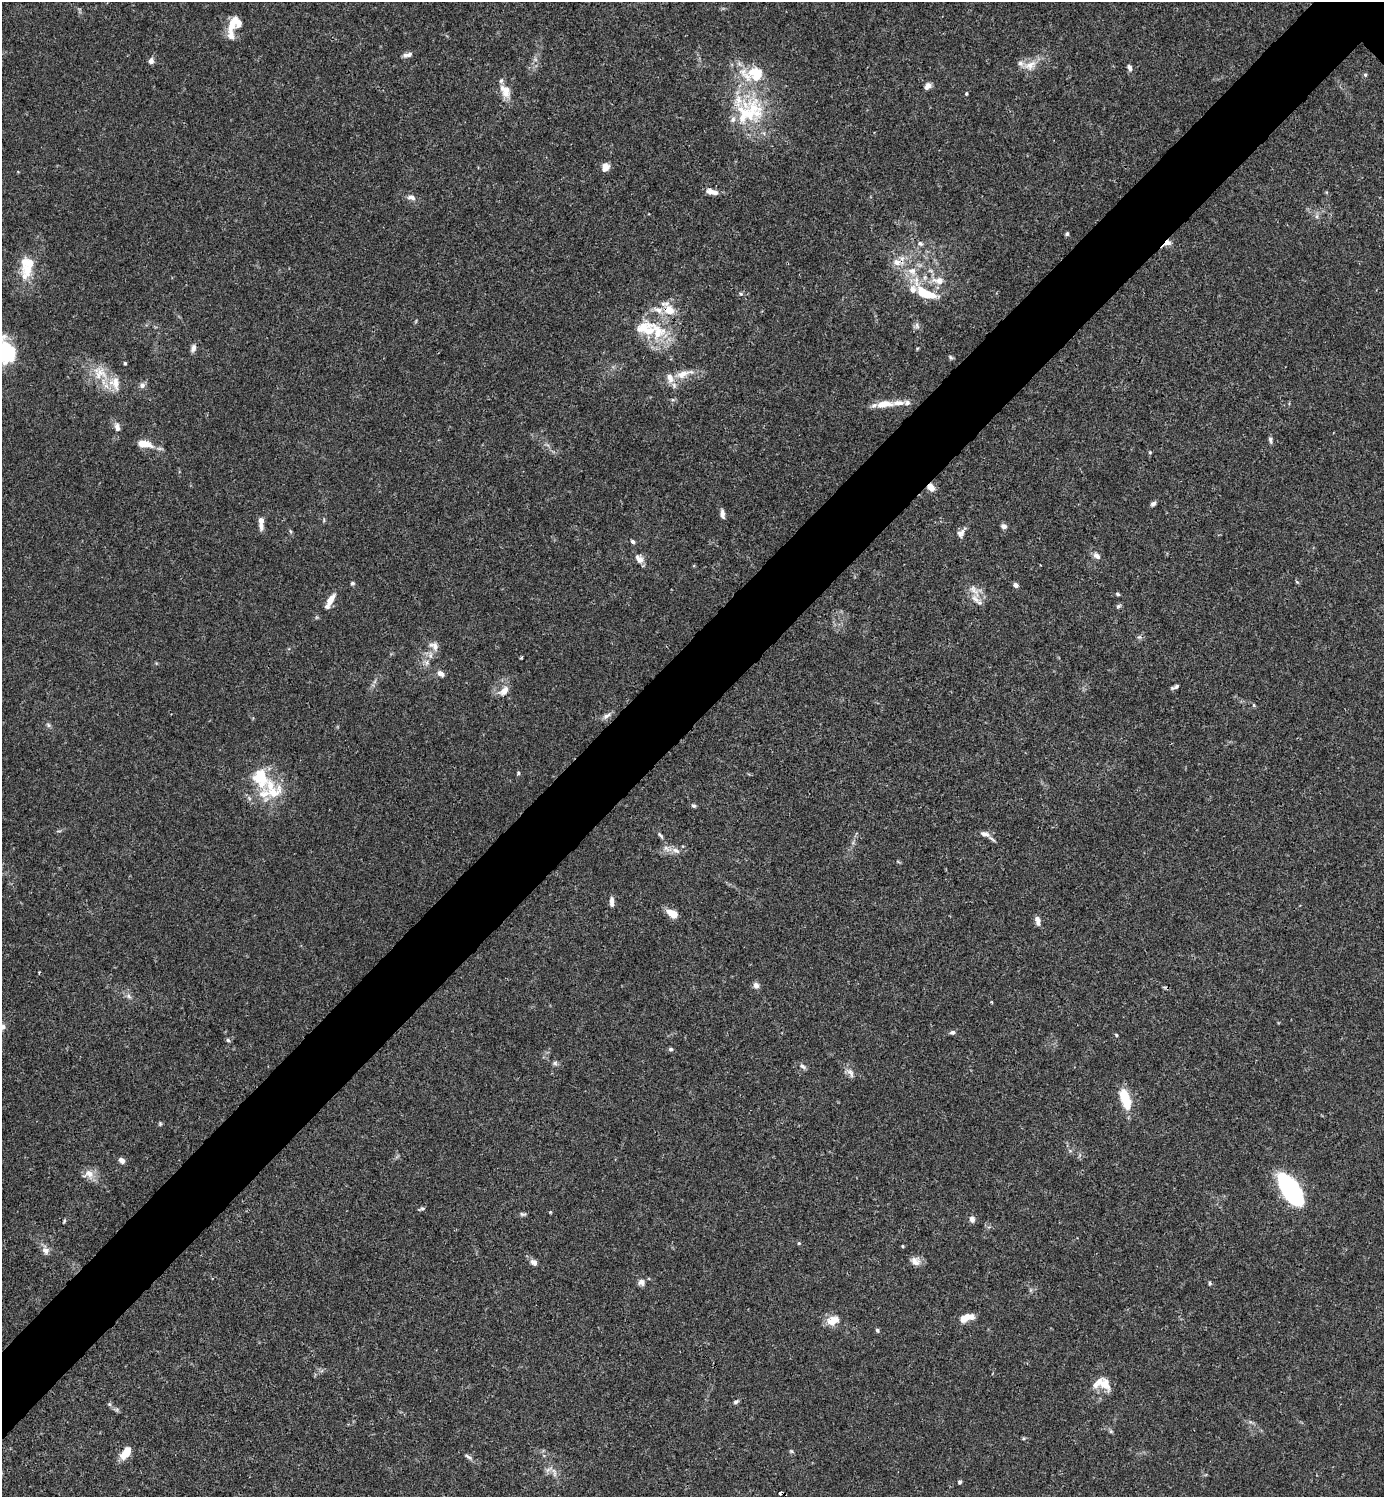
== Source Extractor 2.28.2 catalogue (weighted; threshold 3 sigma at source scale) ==
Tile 7 of 4 x 4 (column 3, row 2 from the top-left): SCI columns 3062-4443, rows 2989-4483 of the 5981 x 5982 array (HDU 1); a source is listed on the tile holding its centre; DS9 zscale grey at full resolution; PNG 1386 x 1499 px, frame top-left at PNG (2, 2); no overlay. Shown black and unused: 6% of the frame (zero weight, under 3 of 4 exposures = <1% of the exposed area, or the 3 px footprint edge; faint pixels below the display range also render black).
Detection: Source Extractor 2.28.2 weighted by HDU 2 'WHT'; one run over the whole footprint, this tile lists its part. Background 0.0153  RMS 0.0022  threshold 0.0098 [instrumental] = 3 sigma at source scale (4.5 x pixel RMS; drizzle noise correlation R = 1.50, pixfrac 1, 0.05/0.05 arcsec/px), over >= 5 px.
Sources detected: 139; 2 inside a brighter object's white glare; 2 cosmic-ray / hot-pixel residue — not listed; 25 inside a brighter listed object's ellipse — not listed separately; the other 110 listed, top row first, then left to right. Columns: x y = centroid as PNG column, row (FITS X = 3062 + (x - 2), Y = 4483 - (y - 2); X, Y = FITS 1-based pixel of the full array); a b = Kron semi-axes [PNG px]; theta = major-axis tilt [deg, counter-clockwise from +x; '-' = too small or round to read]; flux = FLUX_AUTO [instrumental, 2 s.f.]
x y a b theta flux
232 23 21 9 64 2.8
408 55 13 5 14 0.8
151 61 6 5 - 0.96
1030 65 19 10 30 2.5
1129 67 8 5 -60 0.69
1365 75 5 4 - 0.3
756 77 29 15 -54 6.7
928 86 8 5 41 1.2
506 90 16 11 -64 2.9
966 94 4 3 - 0.26
753 108 33 26 -67 13
606 167 8 7 - 1.7
712 192 14 6 -11 1.6
411 197 12 6 -12 0.93
1067 234 5 4 - 0.41
920 243 7 6 - 0.53
1167 243 9 6 35 1.5
897 262 10 9 - 1.8
27 270 20 17 -54 4
912 271 12 10 -18 2.3
939 281 16 10 -6 2.3
924 293 22 11 -27 5.6
741 294 5 4 - 0.3
669 310 12 10 -46 3.6
917 326 9 6 -73 0.67
657 331 36 20 -50 9.9
193 348 9 6 70 0.87
3 351 17 10 67 6.6
950 357 6 5 - 0.39
125 363 4 3 - 0.34
100 373 20 17 46 4.4
682 374 18 9 20 2.7
115 383 21 15 -75 3.5
142 385 8 7 - 0.77
884 404 25 9 7 3.4
117 427 9 6 -80 1.1
1270 440 8 5 -82 0.51
144 444 18 7 -11 3.1
1150 452 4 4 - 0.23
931 487 9 7 -51 1.5
1153 504 7 5 34 0.56
722 514 11 5 -84 0.94
261 522 13 5 -87 2
1004 526 7 5 -12 0.77
290 531 5 5 - 0.3
961 533 11 9 52 1
633 542 6 4 -34 0.44
1097 556 11 6 -34 0.94
639 559 13 8 -46 1.3
352 583 5 5 - 0.35
1016 585 5 5 - 0.88
974 590 22 7 -51 2.1
1117 594 5 4 - 0.35
330 601 21 7 61 2.3
1118 606 6 4 19 0.35
434 646 13 9 -35 1.5
521 657 3 3 - 0.26
441 674 10 6 -33 0.92
1175 687 10 4 20 0.55
504 691 14 8 42 1.7
1254 705 5 3 - 0.24
606 716 13 6 29 0.95
48 725 6 5 - 0.41
518 773 6 3 -89 0.26
260 778 30 21 -57 9.4
694 806 6 5 - 0.38
984 834 11 6 -15 1.1
660 835 11 4 -50 0.5
676 851 12 7 -32 1.1
612 902 11 4 -89 1.1
673 914 11 7 -31 2.9
1038 921 11 6 -78 1.1
756 985 9 8 - 0.87
128 996 8 5 -38 0.65
3 1027 7 6 - 0.78
952 1032 7 5 3 0.65
1116 1035 5 4 - 0.22
228 1040 6 4 -45 0.37
671 1049 6 5 - 0.4
555 1063 6 6 - 0.47
803 1066 9 5 -32 0.6
850 1073 14 7 -54 1.1
1125 1098 19 7 -71 8.7
160 1124 5 5 - 0.27
122 1160 7 5 -40 0.95
89 1174 15 12 5 2
1289 1187 30 18 -58 22
422 1208 6 5 - 0.4
523 1214 9 4 -11 0.42
972 1219 7 5 -68 0.97
64 1221 6 3 55 0.27
799 1243 5 4 - 0.27
903 1246 5 3 - 0.19
45 1251 11 9 -39 1.2
915 1261 14 10 -36 1.4
534 1262 9 7 -38 0.93
641 1282 8 7 - 1
1210 1283 5 3 - 0.25
967 1317 15 7 18 2.6
833 1320 17 11 19 2.7
877 1330 5 4 - 0.39
1105 1384 21 15 -5 3.1
736 1402 8 4 32 0.48
109 1404 6 4 -44 0.34
791 1451 6 4 -43 0.28
126 1453 13 7 53 4.1
468 1457 12 4 -35 0.61
549 1469 14 3 35 0.55
555 1474 7 4 71 0.43
959 1482 5 4 - 0.36
Overlapping masked pixels (flux is a lower limit): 5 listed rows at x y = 1167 243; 897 262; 669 310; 931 487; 441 674
Isophote crosses this tile's border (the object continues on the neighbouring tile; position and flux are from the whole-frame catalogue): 2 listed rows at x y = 3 351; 3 1027